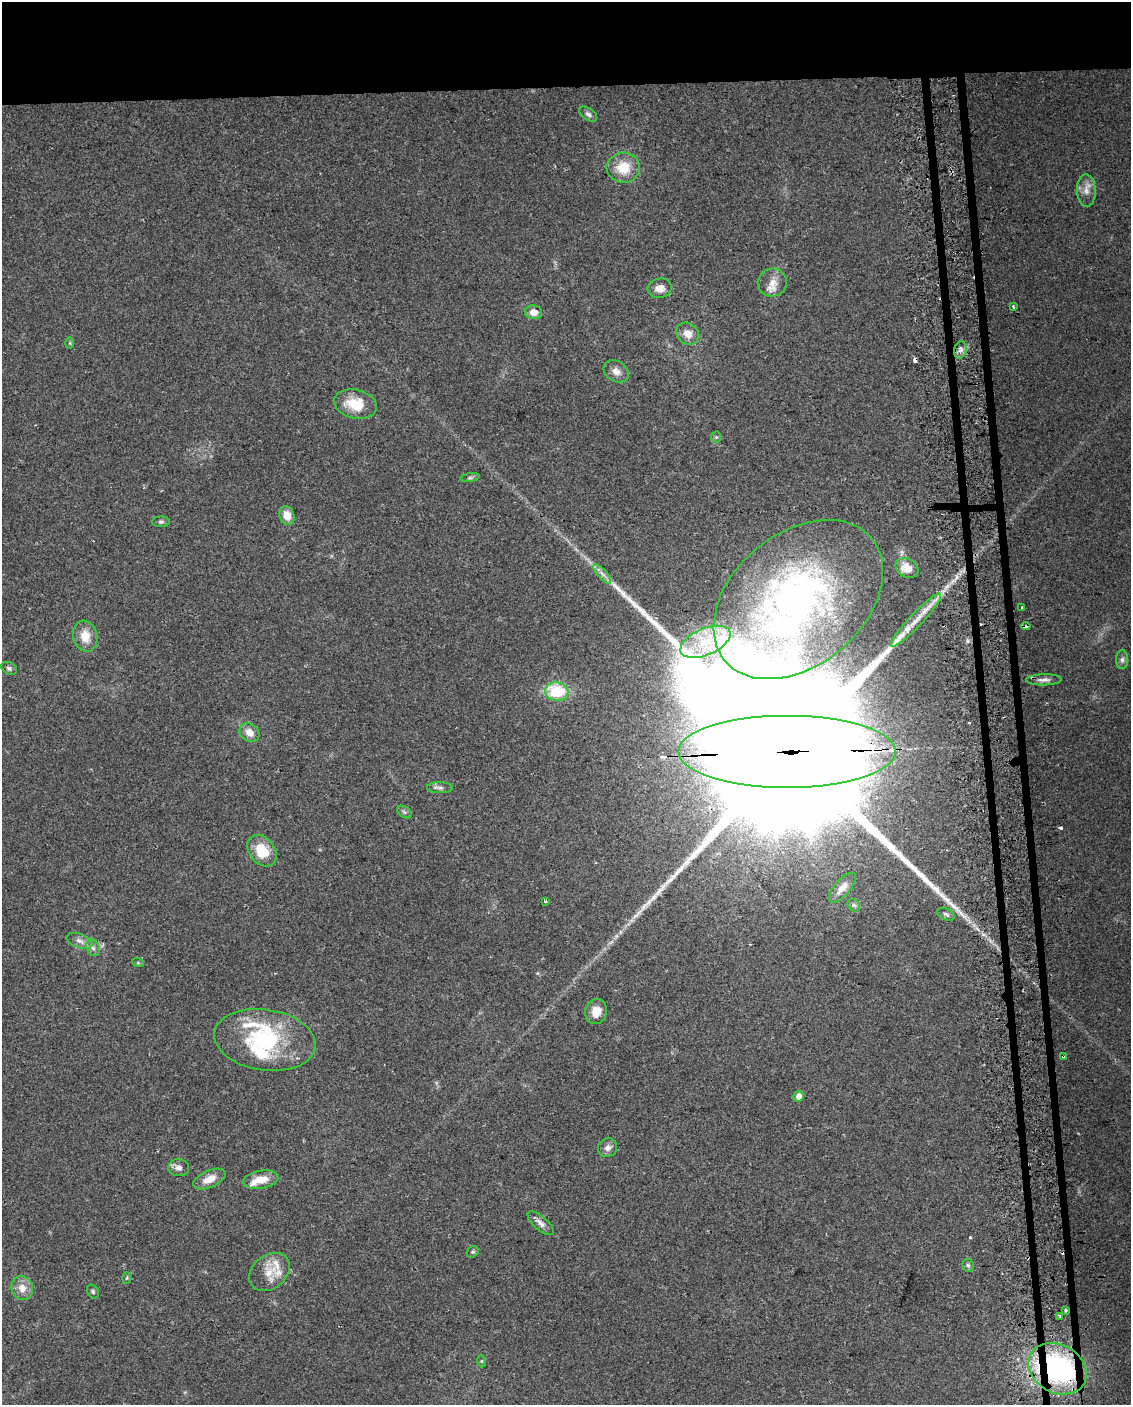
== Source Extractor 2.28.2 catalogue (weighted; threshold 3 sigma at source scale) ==
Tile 2 of 4 x 3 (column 2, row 1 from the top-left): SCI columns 1161-2289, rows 2854-4256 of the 4578 x 4261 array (HDU 1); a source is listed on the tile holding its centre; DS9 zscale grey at full resolution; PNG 1133 x 1407 px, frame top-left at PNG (2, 2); each listed source drawn as its Kron ellipse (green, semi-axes under 4 px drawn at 4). Shown black and unused: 7% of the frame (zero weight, under 2 of 3 exposures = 2% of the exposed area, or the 3 px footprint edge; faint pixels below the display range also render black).
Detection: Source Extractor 2.28.2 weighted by HDU 2 'WHT'; one run over the whole footprint, this tile lists its part. Background 0.102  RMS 0.01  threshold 0.045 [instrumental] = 3 sigma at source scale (4.5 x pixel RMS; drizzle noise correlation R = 1.50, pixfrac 1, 0.0396/0.0396 arcsec/px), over >= 5 px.
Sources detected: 74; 2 inside a brighter object's white glare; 5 cosmic-ray / hot-pixel residue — neither listed nor drawn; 8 inside a brighter listed object's ellipse — not listed separately; the other 59 listed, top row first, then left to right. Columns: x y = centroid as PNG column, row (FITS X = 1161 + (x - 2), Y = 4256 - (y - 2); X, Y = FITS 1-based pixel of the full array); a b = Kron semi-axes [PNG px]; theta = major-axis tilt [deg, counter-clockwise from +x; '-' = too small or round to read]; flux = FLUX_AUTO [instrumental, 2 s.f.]
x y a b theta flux
588 114 10 6 -36 3.3
623 168 16 15 - 23
1086 191 16 9 -88 8.6
772 283 15 14 - 12
660 288 12 9 13 8.2
1013 307 3 3 - 1.1
533 312 8 7 - 8.4
688 334 12 10 -42 10
70 343 6 4 90 1.2
960 350 8 6 78 3.7
616 371 13 10 -31 6.8
355 404 21 14 -13 26
716 437 5 5 - 1.5
470 478 9 4 11 1.8
287 515 10 7 -68 11
161 522 9 5 0 2
907 568 12 9 -31 14
602 574 12 4 -48 4.5
798 599 96 66 40 400
1022 607 3 2 - 1.3
916 620 36 6 47 18
1026 626 5 3 - 7.8
85 636 16 12 -75 15
705 642 27 13 24 34
1122 660 9 6 89 3.1
9 668 8 6 -28 2.3
1044 680 18 5 1 5.4
557 692 12 9 -9 46
249 733 11 8 -40 9.1
787 752 109 36 0 150000
440 788 13 5 -1 3.5
404 812 8 5 -35 2.2
262 851 17 12 -52 27
842 888 18 8 49 8.6
545 901 3 3 - 6
854 905 7 5 -43 2.1
946 914 9 5 -24 2.5
79 941 13 7 -20 5.7
93 948 9 6 -72 3.4
138 963 6 4 -19 1
596 1011 13 11 78 11
265 1040 51 30 -9 100
1063 1056 3 2 - 1.5
799 1096 5 5 - 8.7
607 1148 10 9 - 5.1
179 1168 10 8 -5 5.2
209 1179 17 8 23 12
261 1180 18 9 9 15
541 1223 16 7 -41 5.5
473 1252 6 5 - 1.7
968 1265 6 5 - 2.1
269 1272 22 16 39 19
127 1278 5 3 - 1.1
22 1288 12 10 -67 11
93 1292 7 5 -59 1.8
1065 1310 3 3 - 3.4
1060 1317 3 3 - 1.4
481 1361 6 4 89 1.3
1057 1369 30 24 -29 210
Overlapping masked pixels (flux is a lower limit): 4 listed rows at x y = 1026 626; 787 752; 1063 1056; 1057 1369
Unlisted compact peaks at least as high as the median listed source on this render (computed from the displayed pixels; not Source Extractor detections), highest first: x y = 970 1237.